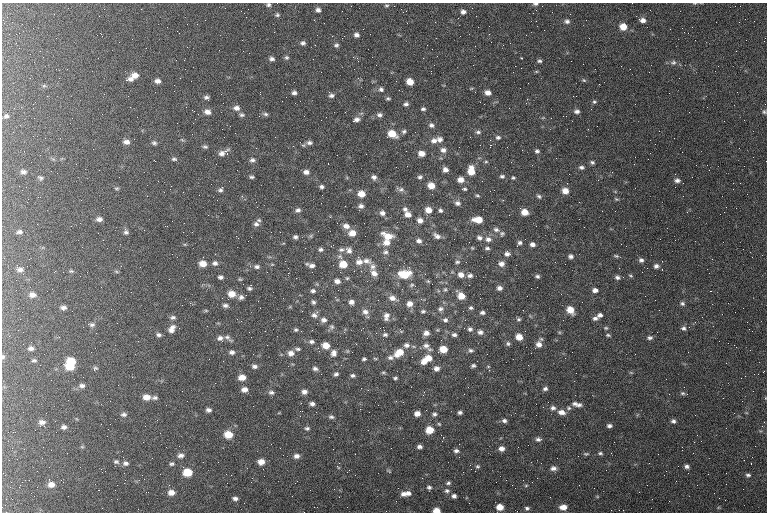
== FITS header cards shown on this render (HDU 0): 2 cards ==
NAXIS1  =                  765 / length of data axis 1
NAXIS2  =                  510 / length of data axis 2

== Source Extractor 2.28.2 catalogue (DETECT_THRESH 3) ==
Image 765 x 510 px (HDU 0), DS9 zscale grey, 1 PNG px = 1 image px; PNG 769 x 514 px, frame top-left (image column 1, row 510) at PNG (2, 3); no overlay
Background 163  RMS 8.1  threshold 24.3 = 3 sigma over >= 5 px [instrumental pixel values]
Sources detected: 410; all 410 listed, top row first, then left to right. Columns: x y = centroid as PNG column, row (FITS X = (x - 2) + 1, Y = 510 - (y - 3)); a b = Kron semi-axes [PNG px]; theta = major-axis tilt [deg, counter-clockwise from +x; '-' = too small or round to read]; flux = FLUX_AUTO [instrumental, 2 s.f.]
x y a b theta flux
695 3 5 3 - 500
535 4 8 4 -3 1200
268 5 6 5 - 1100
386 5 6 5 - 880
318 10 6 5 - 1800
342 11 2 2 - 600
463 12 6 5 - 2000
570 14 3 2 - 460
277 15 5 5 - 960
643 20 7 6 - 2800
567 21 7 6 - 1600
22 24 2 2 - 810
197 24 3 2 - 580
623 27 7 6 - 6700
684 32 2 2 - 2900
19 33 2 2 - 270
179 33 4 2 - 370
356 35 6 5 - 1900
460 36 3 2 - 480
342 38 2 2 - 2800
303 43 5 5 - 1400
315 45 2 2 - 260
336 45 6 6 - 1200
146 48 2 2 - 2800
219 50 2 2 - 220
40 51 2 2 - 2800
286 57 6 6 - 980
423 58 2 2 - 1400
521 58 3 2 - 480
272 59 6 5 - 1500
540 61 6 4 -2 1200
673 63 9 7 11 1700
583 64 2 2 - 440
376 65 2 2 - 270
473 65 2 2 - 840
515 66 2 2 - 530
521 68 2 2 - 1200
513 72 2 2 - 240
135 75 8 6 17 3700
358 78 5 4 - 710
679 78 2 2 - 260
130 79 9 6 -5 2200
584 80 6 5 - 800
158 81 6 5 - 2300
191 81 2 2 - 390
410 82 6 5 - 6000
44 86 6 4 -17 720
381 89 7 6 - 1600
475 92 2 2 - 300
488 92 6 5 - 3000
294 93 5 4 - 1500
260 94 3 2 - 460
331 95 7 6 - 1600
206 97 6 5 - 1400
388 98 6 4 -13 880
594 102 5 5 - 920
406 104 6 5 - 1400
236 108 8 6 -1 2500
423 109 5 4 - 1100
192 110 3 2 - 980
577 111 7 5 7 1700
207 112 8 7 - 3000
764 112 6 5 - 1000
265 114 7 5 -3 1100
242 115 7 6 - 1200
379 115 8 6 -4 1700
6 116 9 6 25 1600
357 119 8 5 18 2200
431 125 7 6 - 1700
588 129 3 2 - 450
404 131 7 5 28 1300
478 132 7 5 -7 1300
192 134 2 2 - 1600
392 134 9 7 -17 8600
33 136 2 2 - 250
275 137 3 2 - 450
498 137 7 5 -12 1300
440 139 8 8 - 2400
434 141 9 8 - 3200
126 142 8 6 -6 2500
154 143 7 5 -15 1200
309 143 8 6 0 1700
490 145 2 2 - 23000
205 147 7 5 -10 1100
256 148 3 2 - 910
739 148 2 2 - 260
443 150 8 7 - 2400
537 151 5 5 - 1200
222 153 16 6 30 3400
421 153 7 6 - 4200
227 154 3 2 - 950
174 159 7 5 -7 1200
154 160 3 2 - 300
252 160 7 6 - 1500
486 162 5 4 - 660
592 162 6 5 - 1100
634 164 2 2 - 240
696 165 2 2 - 980
581 167 7 5 -7 1400
445 170 6 5 - 2400
471 171 10 7 -90 7600
23 172 8 6 -5 1600
306 172 6 5 - 2200
502 176 7 5 0 1200
119 177 2 2 - 460
252 177 5 3 - 970
374 177 6 6 - 1800
420 177 6 5 - 1200
40 178 6 4 -36 1000
513 178 5 4 - 810
461 180 7 6 - 3700
677 180 7 5 -3 1800
211 184 2 2 - 190
431 185 6 5 - 6300
321 187 5 4 - 1200
117 188 5 3 - 660
401 189 10 6 -15 1600
464 189 5 3 - 770
220 190 7 5 49 1300
490 191 2 2 - 310
565 191 7 6 - 5100
361 194 7 6 - 5300
199 195 2 2 - 340
477 195 5 3 - 750
539 196 7 5 -37 1100
683 196 2 2 - 1300
38 197 3 2 - 760
616 199 6 4 -24 770
27 202 3 2 - 610
457 203 7 6 - 1800
361 206 6 5 - 1700
405 209 7 6 - 1500
298 210 6 5 - 1500
428 210 7 6 - 4600
440 210 5 4 - 1100
525 212 6 6 - 5900
724 212 2 2 - 450
382 213 7 6 - 2100
408 214 7 6 - 3400
720 214 2 2 - 300
208 215 2 2 - 300
330 217 4 3 - 360
99 219 6 4 8 2000
259 220 6 5 - 800
420 220 7 6 - 2600
478 220 8 5 -4 7500
337 223 2 2 - 1800
364 223 2 2 - 1100
37 224 2 2 - 300
256 224 7 6 - 1600
71 226 2 2 - 250
346 226 7 6 - 3100
496 230 8 6 -21 1500
19 232 8 5 11 1400
126 232 8 5 -72 1600
280 232 2 2 - 470
554 232 2 2 - 750
352 233 7 6 - 4800
502 233 6 6 - 1100
236 236 3 2 - 5500
388 236 12 7 -20 7400
437 236 9 6 -32 2300
295 237 5 4 - 1300
479 238 6 5 - 1500
488 239 8 6 -16 2200
675 240 2 2 - 370
419 241 6 5 - 1800
387 243 9 7 9 4400
520 243 5 4 - 1300
532 244 5 4 - 2100
621 244 2 2 - 540
333 245 4 2 - 900
472 248 4 3 - 490
487 248 5 3 - 1100
321 249 5 4 - 1200
341 250 8 6 1 1500
349 250 9 7 -38 2600
385 252 8 6 13 1600
507 253 6 6 - 1900
447 254 2 2 - 910
571 256 5 5 - 1500
616 256 7 4 -13 880
358 257 3 2 - 2000
641 260 6 6 - 1700
366 261 12 7 -17 2800
359 262 9 7 5 3300
457 262 6 5 - 970
215 263 7 6 - 1700
203 264 7 6 - 5400
343 264 8 7 - 8700
501 264 6 6 - 2500
565 264 2 2 - 660
311 265 9 4 -16 2400
516 265 2 2 - 3700
121 266 3 2 - 410
656 266 6 5 - 1700
257 267 7 5 2 1500
372 267 9 7 76 2300
647 268 2 2 - 2900
19 269 11 6 -10 2500
71 271 6 5 - 730
288 273 2 2 - 9100
374 273 11 8 -52 3400
404 274 13 8 4 13000
425 274 2 2 - 260
461 275 8 6 -23 3200
470 275 6 5 - 1600
80 276 2 2 - 290
537 276 5 4 - 1100
630 276 6 4 -20 750
220 277 5 4 - 1400
617 277 7 5 -19 1600
347 278 5 5 - 800
240 279 5 4 - 640
337 281 7 5 -7 2500
428 281 5 4 - 780
412 285 11 5 -6 1200
537 287 2 2 - 280
249 288 5 4 - 1100
499 288 5 4 - 1900
445 289 7 5 62 1100
595 290 6 5 - 2300
313 291 7 6 - 1400
711 291 3 2 - 770
232 294 8 7 - 5400
32 295 8 6 2 2700
461 296 7 5 -39 6800
241 297 6 6 - 1700
283 298 2 2 - 360
392 298 11 7 -22 3500
258 301 3 2 - 430
313 302 5 5 - 1200
351 302 6 5 - 2100
190 303 3 3 - 370
409 304 7 6 - 3800
682 304 7 5 -17 1300
225 305 7 5 -7 1500
63 308 7 4 -5 1800
471 308 5 5 - 950
441 309 8 6 20 1900
206 310 6 4 -1 570
570 310 8 6 -44 6800
423 311 6 5 - 1100
463 311 2 2 - 350
365 312 9 7 -11 2900
482 313 6 4 5 1400
314 315 9 7 -19 2200
600 315 6 5 - 1800
386 316 11 7 83 3100
173 317 8 5 1 1500
595 318 7 5 5 1800
20 319 2 2 - 330
519 319 6 5 - 1000
324 320 8 7 - 2200
445 320 7 6 - 1600
695 322 4 3 - 460
747 322 2 2 - 260
92 325 7 6 - 1500
332 327 7 6 - 1400
606 328 5 4 - 770
683 328 7 6 - 1600
172 329 11 7 59 3700
470 329 7 6 - 1500
749 329 2 2 - 540
296 330 5 5 - 990
400 330 5 3 - 900
265 331 3 2 - 460
480 332 8 6 -4 2100
657 332 2 2 - 370
426 333 7 6 - 2800
159 335 7 5 -12 1400
385 335 7 6 - 1300
454 335 7 5 2 1400
608 335 6 4 -11 880
227 337 9 6 -34 1800
519 337 6 6 - 5800
220 338 7 6 - 2100
650 338 7 5 0 1500
311 342 8 6 0 1600
508 343 6 6 - 1200
539 344 7 7 - 3400
326 345 7 6 - 5900
406 345 8 6 -16 2000
426 346 10 8 -27 2700
31 348 9 7 0 2100
297 349 8 4 -5 1200
443 349 6 5 - 8600
471 350 7 6 - 1400
232 352 6 5 - 1700
352 352 2 2 - 2300
291 353 8 7 - 3200
334 353 8 7 - 2600
399 353 11 7 34 8200
3 357 6 4 -82 1000
390 357 8 6 11 1800
375 358 5 3 - 540
428 358 9 6 0 5900
565 358 2 2 - 760
209 359 2 2 - 590
364 359 4 3 - 920
34 360 7 4 1 820
71 361 7 6 - 11000
424 362 7 6 - 3100
254 366 7 5 -15 1600
473 366 6 4 3 1100
488 366 5 3 - 530
70 367 8 6 -5 10000
95 368 6 4 20 1100
436 368 6 6 - 2400
315 369 6 5 - 1500
763 372 2 2 - 420
383 373 7 3 -8 720
631 373 6 4 -2 620
336 374 5 4 - 1300
353 375 6 4 -3 1200
745 376 2 2 - 400
242 377 7 5 -1 5100
395 378 4 3 - 850
118 385 2 2 - 390
82 386 8 6 0 1900
244 389 7 5 1 2900
545 389 6 5 - 1400
271 392 7 5 -18 1400
304 392 6 5 - 2300
683 393 6 5 - 930
687 394 2 2 - 2000
423 395 3 3 - 600
146 397 8 6 -6 4900
155 398 8 5 6 1500
723 398 2 2 - 240
765 398 4 3 - 430
396 401 3 3 - 660
312 404 5 4 - 1700
575 404 9 6 1 1900
579 405 8 5 28 1700
543 407 2 2 - 350
553 408 7 6 - 1900
569 408 7 5 -15 1200
360 409 2 2 - 4800
209 410 5 4 - 1800
460 412 4 4 - 1300
561 412 9 6 -10 3500
124 414 8 7 - 1800
417 414 5 5 - 3200
434 414 6 5 - 1400
331 417 7 5 -9 1100
504 421 6 5 - 1500
673 421 6 5 - 1500
42 422 6 4 0 1900
439 424 5 4 - 650
40 426 3 2 - 720
44 426 3 2 - 400
609 426 5 4 - 1500
64 427 6 5 - 1600
307 428 6 5 - 1100
726 428 2 2 - 230
429 430 6 6 - 9400
228 434 7 6 - 9600
538 439 8 5 3 1800
694 442 2 2 - 1700
82 447 6 4 0 680
419 447 5 4 - 1600
518 447 2 2 - 250
501 448 6 5 - 2700
122 451 2 2 - 420
456 451 6 5 - 1600
600 453 7 4 -9 1000
611 453 2 2 - 430
586 454 8 4 4 960
181 455 8 6 4 2200
296 456 7 6 - 2200
459 457 2 2 - 3400
116 462 7 6 - 1300
261 462 7 6 - 4200
125 463 8 6 -15 1800
751 463 3 2 - 730
172 464 7 5 13 1000
477 466 7 7 - 1200
687 466 6 5 - 1700
183 467 2 2 - 570
338 467 6 3 -38 510
553 468 8 6 -2 2400
389 471 6 3 -45 530
187 472 7 6 - 12000
688 473 2 2 - 250
748 475 7 5 3 1400
125 480 3 2 - 600
22 482 2 2 - 240
295 483 3 2 - 510
448 483 6 4 27 1000
51 484 7 6 - 3300
512 485 2 2 - 270
526 485 5 3 - 610
429 487 5 4 - 1200
98 490 2 2 - 270
447 491 7 5 2 1300
171 492 7 5 0 3700
408 493 7 6 - 2000
404 494 7 5 15 2100
68 496 3 2 - 410
454 496 5 5 - 1600
597 496 6 4 -1 600
235 498 6 4 -3 1600
6 499 3 3 - 410
500 507 6 5 - 6500
563 507 8 6 3 4300
102 508 2 2 - 320
527 508 6 5 - 1300
436 510 6 4 -2 5400
611 510 3 2 - 600
At the frame edge (FLAGS 8, measured only in part): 8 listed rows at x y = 695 3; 535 4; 268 5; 764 112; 6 116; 3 357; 765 398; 436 510